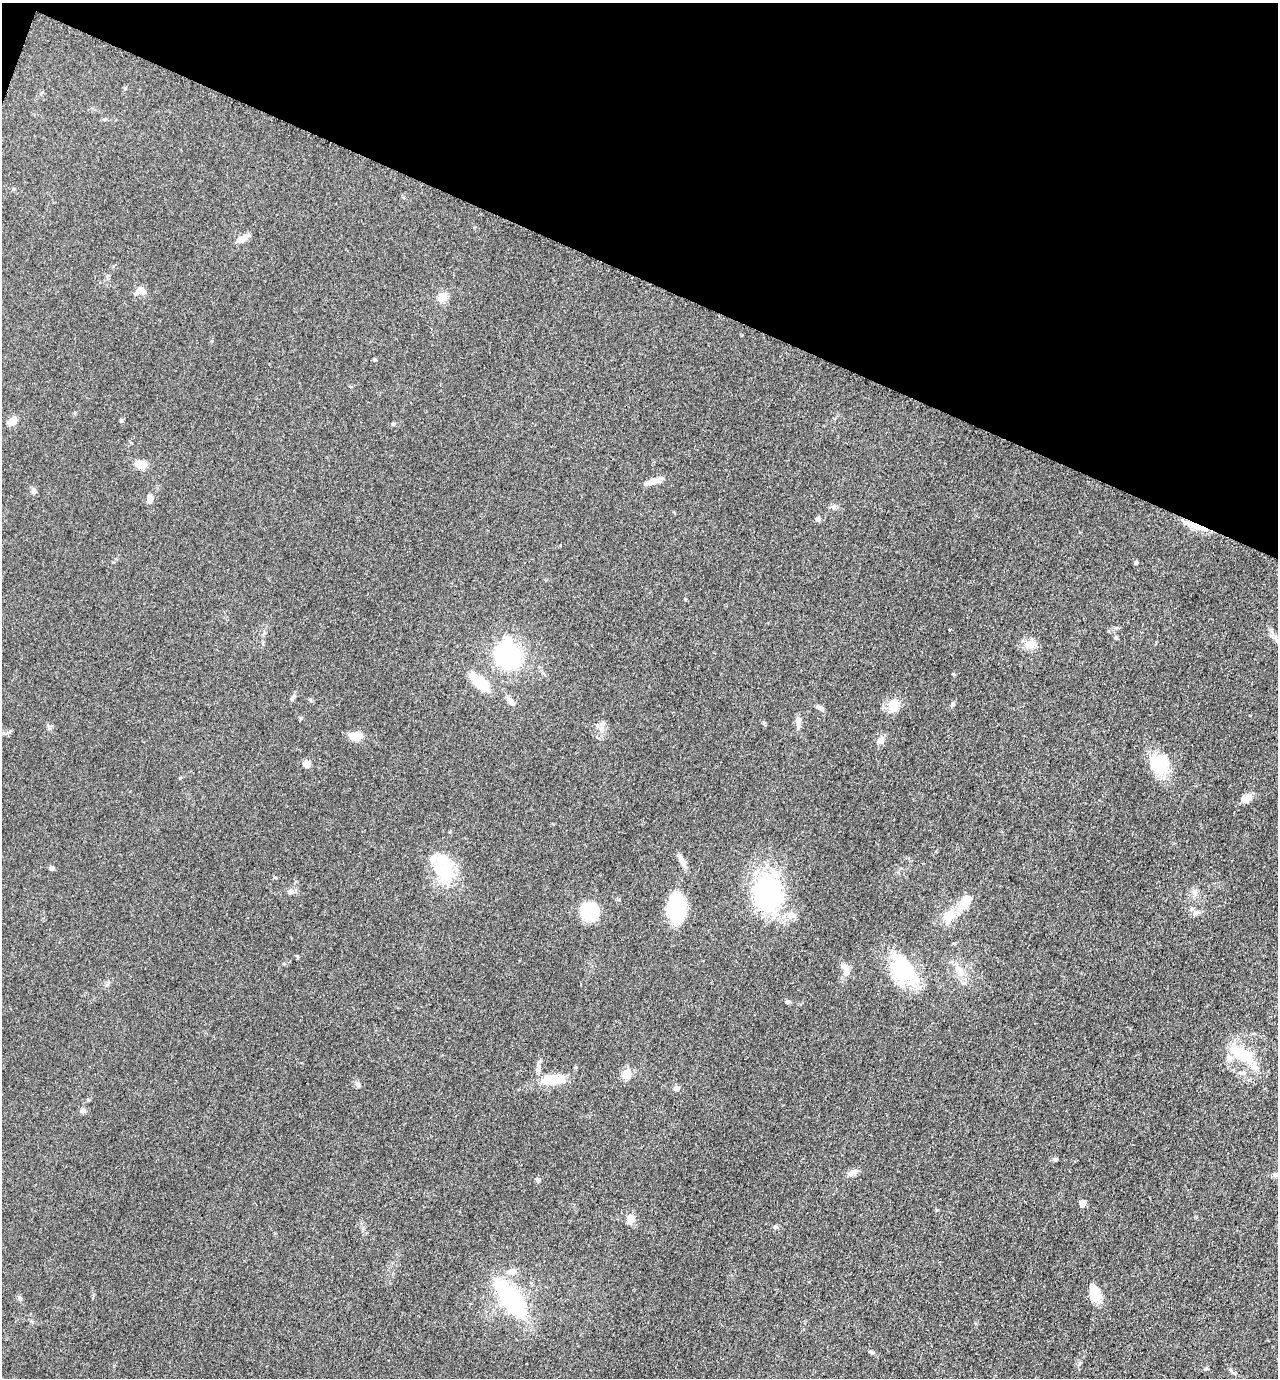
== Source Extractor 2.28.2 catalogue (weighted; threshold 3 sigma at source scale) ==
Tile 2 of 4 x 4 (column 2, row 1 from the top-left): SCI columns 1554-2829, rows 4138-5513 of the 5530 x 5520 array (HDU 1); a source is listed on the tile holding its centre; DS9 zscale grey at full resolution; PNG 1280 x 1380 px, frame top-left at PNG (2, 3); no overlay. Shown black and unused: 20% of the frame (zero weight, under 3 of 5 exposures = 1% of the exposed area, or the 3 px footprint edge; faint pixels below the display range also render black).
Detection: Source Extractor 2.28.2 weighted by HDU 2 'WHT'; one run over the whole footprint, this tile lists its part. Background 0.0497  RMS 0.0056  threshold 0.025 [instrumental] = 3 sigma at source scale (4.5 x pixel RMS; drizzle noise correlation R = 1.50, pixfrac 1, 0.05/0.05 arcsec/px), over >= 5 px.
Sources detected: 63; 3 inside a brighter listed object's ellipse — not listed separately; the other 60 listed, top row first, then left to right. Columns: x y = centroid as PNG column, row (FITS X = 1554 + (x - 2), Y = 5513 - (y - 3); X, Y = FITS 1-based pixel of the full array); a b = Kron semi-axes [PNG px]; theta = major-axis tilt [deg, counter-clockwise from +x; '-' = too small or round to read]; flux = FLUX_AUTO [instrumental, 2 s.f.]
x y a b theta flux
242 239 16 8 41 3.6
142 291 11 8 -38 3.7
443 297 11 10 - 5.3
374 360 5 4 - 0.6
121 420 5 5 - 0.71
12 422 9 7 52 5.2
394 424 6 4 1 0.74
141 465 12 8 -14 7.3
652 481 21 6 18 4.4
149 499 11 6 73 2.3
818 519 7 5 -28 1.3
1200 527 21 6 -19 7
1136 563 5 4 - 0.69
1116 638 5 5 - 0.77
1029 645 17 8 28 4.4
508 655 21 18 -80 68
480 683 27 10 -43 18
292 698 9 5 57 1.4
510 702 12 7 -42 2.6
952 704 6 4 89 0.82
894 706 16 14 73 7.2
820 708 11 5 -33 1.9
798 722 18 6 -89 2.9
356 736 14 8 5 8.2
881 740 8 8 - 2.2
306 764 9 8 - 2.9
1160 765 25 21 -67 20
1246 799 15 9 15 3.8
682 861 20 6 -64 3.2
51 868 6 5 - 1.6
445 872 32 25 90 26
290 892 7 7 - 2.2
768 893 37 32 79 76
965 901 20 12 47 9.5
676 908 24 16 -87 40
589 912 13 12 - 35
1196 913 10 6 43 1.8
949 916 19 11 69 9.5
902 968 36 26 -58 37
959 971 15 9 -61 6.3
846 972 11 9 80 3.3
787 1002 6 5 - 0.86
1242 1054 42 14 -30 19
626 1074 14 10 59 5.3
552 1079 28 12 -2 13
358 1084 7 4 -71 1
677 1088 8 6 6 1.9
83 1111 8 6 18 1.6
852 1173 13 7 27 2.6
1276 1174 10 6 24 1.8
538 1180 5 5 - 0.98
1082 1203 5 5 - 7.3
936 1210 5 3 - 0.51
631 1219 12 10 -82 3.8
775 1227 6 5 - 0.94
512 1271 11 8 6 3.1
1095 1294 19 11 -75 11
20 1298 6 5 - 0.98
511 1299 27 10 -53 110
871 1352 7 4 -44 0.86
Overlapping masked pixels (flux is a lower limit): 1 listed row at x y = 1200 527
Isophote crosses this tile's border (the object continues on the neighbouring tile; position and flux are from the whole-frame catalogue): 1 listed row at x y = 1276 1174
Unlisted compact peaks at least as high as the median listed source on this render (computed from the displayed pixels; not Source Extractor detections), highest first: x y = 1055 1159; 953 674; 833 507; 34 490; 685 599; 1206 1368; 949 630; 297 956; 1080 1363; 301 718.